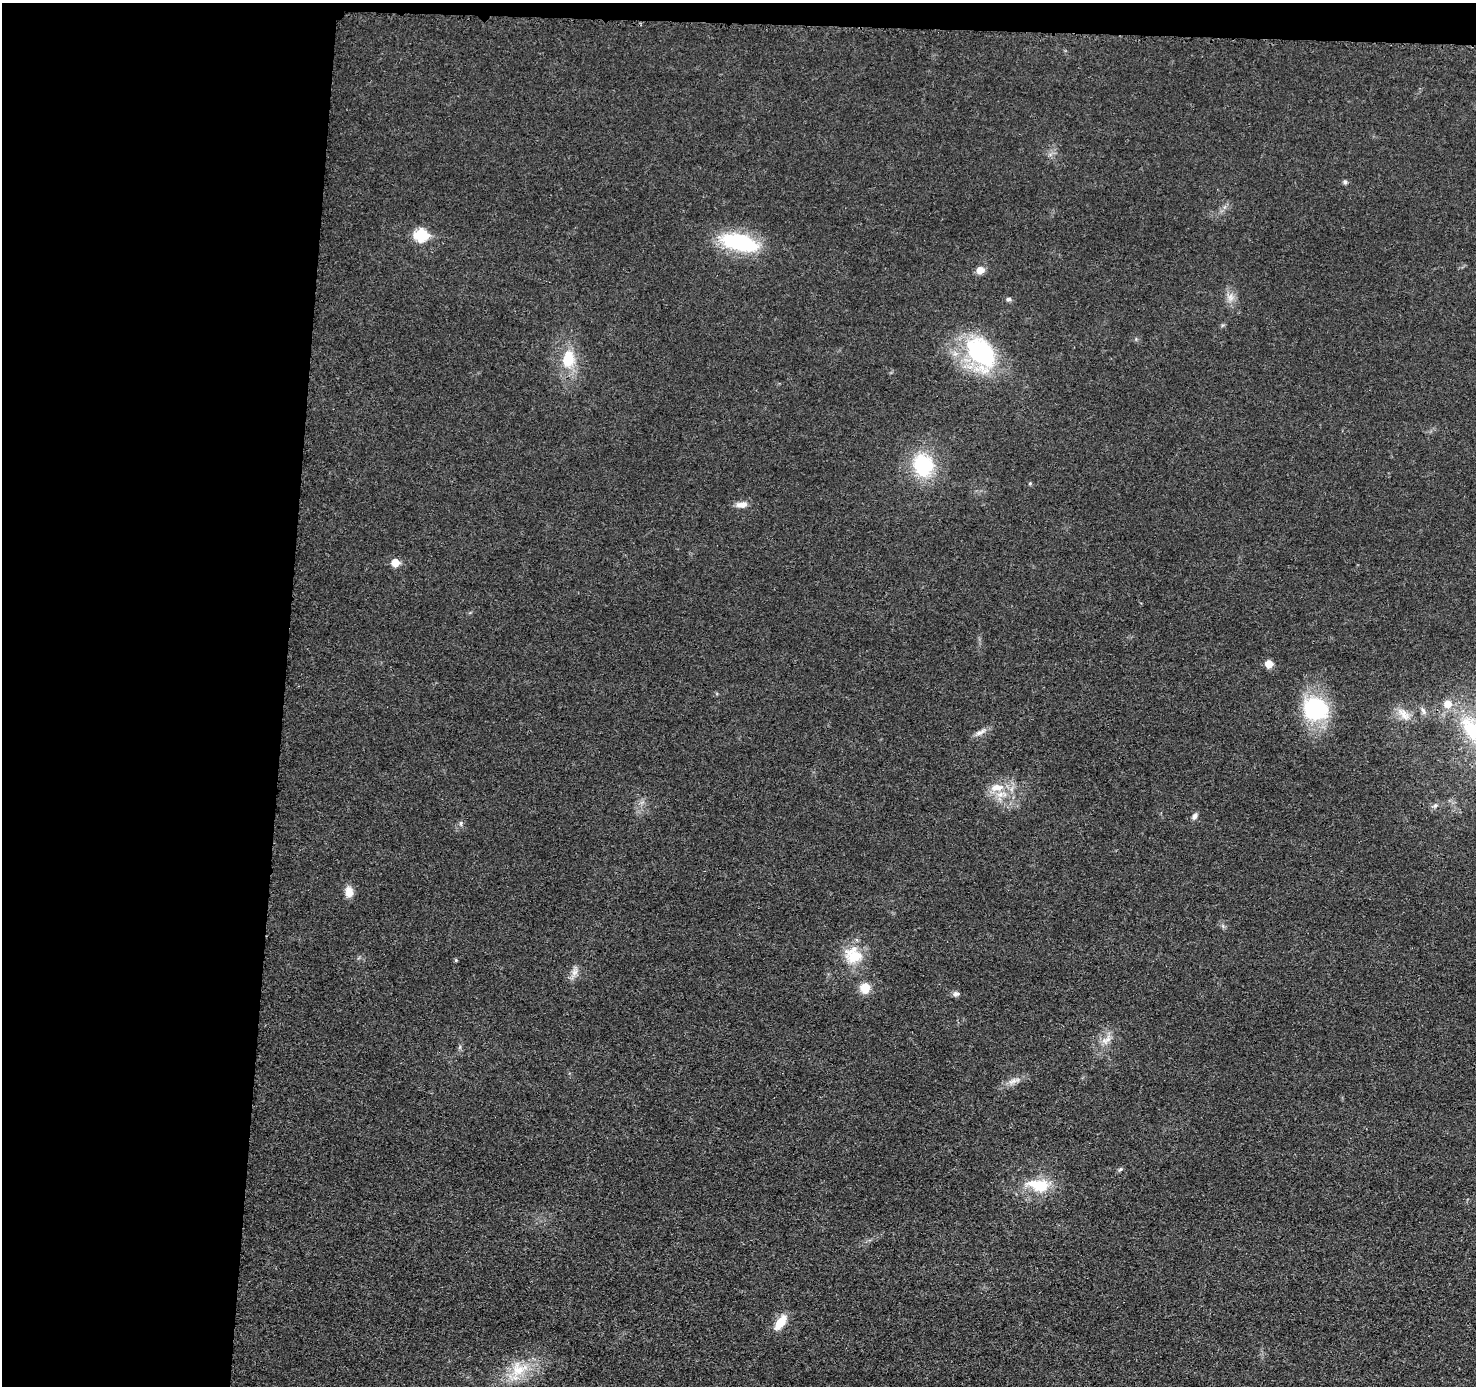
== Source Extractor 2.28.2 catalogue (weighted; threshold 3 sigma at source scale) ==
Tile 1 of 3 x 3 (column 1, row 1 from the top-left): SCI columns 5-1478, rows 2972-4355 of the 4431 x 4457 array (HDU 1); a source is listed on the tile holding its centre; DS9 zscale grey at full resolution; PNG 1478 x 1388 px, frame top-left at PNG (2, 3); no overlay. Shown black and unused: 21% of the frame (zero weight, under 3 of 5 exposures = <1% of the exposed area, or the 3 px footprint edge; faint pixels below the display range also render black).
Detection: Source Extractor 2.28.2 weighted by HDU 2 'WHT'; one run over the whole footprint, this tile lists its part. Background 0.0184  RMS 0.005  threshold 0.0224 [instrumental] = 3 sigma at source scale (4.5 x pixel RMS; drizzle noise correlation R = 1.50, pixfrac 1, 0.05/0.05 arcsec/px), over >= 5 px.
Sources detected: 35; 1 inside a brighter listed object's ellipse — not listed separately; the other 34 listed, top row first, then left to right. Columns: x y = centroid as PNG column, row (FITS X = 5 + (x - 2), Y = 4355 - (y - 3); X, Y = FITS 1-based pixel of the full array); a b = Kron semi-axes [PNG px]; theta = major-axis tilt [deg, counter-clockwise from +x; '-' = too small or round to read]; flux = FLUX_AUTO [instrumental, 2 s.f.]
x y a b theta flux
1345 182 6 5 - 1.1
421 235 7 6 - 42
739 242 41 17 -14 44
980 270 9 8 - 3.8
1230 297 10 9 - 3.3
1008 299 6 5 - 1.1
981 352 35 24 -44 63
568 359 21 13 81 16
923 465 20 17 -72 35
1030 483 5 4 - 0.64
742 505 15 7 8 3.6
395 563 6 6 - 9.1
1269 664 6 6 - 7.3
1315 709 23 20 -21 51
1423 711 11 5 -71 1.7
1404 714 21 10 -46 5.4
1473 731 57 22 -56 37
980 732 17 6 30 2.8
997 787 20 10 1 7.9
1435 805 6 5 - 1
1195 816 8 6 64 1.6
461 823 7 4 90 0.89
349 892 14 10 -89 4.4
853 955 25 22 -19 15
456 960 5 4 - 0.59
574 972 10 7 41 2.8
865 988 13 11 82 6.7
956 994 9 6 12 1.5
1108 1039 15 7 64 3.7
1014 1081 22 5 19 3.5
1120 1169 6 4 3 0.76
1038 1185 33 16 -8 17
780 1322 17 8 56 9.2
519 1369 25 21 24 16
Isophote crosses this tile's border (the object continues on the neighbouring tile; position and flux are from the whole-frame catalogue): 1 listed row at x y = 1473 731